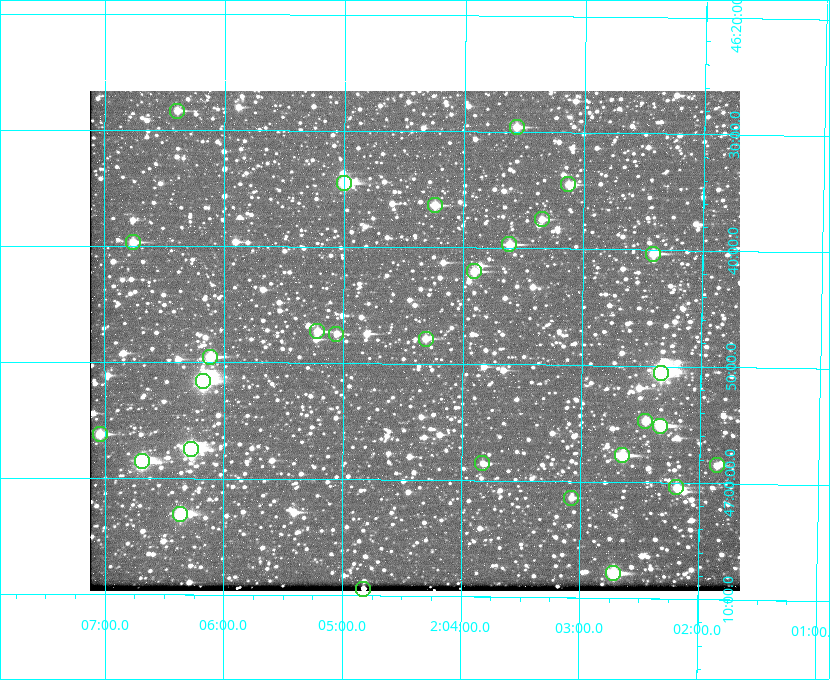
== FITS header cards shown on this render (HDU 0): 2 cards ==
NAXIS1  =                  650 / Width of table row in bytes
NAXIS2  =                  500 / Number of rows in table

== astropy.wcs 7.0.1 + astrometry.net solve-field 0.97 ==
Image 650 x 500 px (HDU 0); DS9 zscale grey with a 90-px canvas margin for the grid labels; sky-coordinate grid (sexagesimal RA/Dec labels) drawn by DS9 from the SOLVED WCS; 29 Tycho-2 reference stars matched to detected sources circled (green)
Header WCS: none
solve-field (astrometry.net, Tycho-2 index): SOLVED blind (the file carries no WCS)
Solved WCS: RA---TAN-SIP/DEC--TAN-SIP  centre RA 02:04:24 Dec +46:48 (31.10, +46.80 deg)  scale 5.16 arcsec/px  FOV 55.9' x 43.0'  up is +180 deg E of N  parity flipped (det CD > 0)
(file carries no celestial WCS; the grid is the blind solution)
Tycho-2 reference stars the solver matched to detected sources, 29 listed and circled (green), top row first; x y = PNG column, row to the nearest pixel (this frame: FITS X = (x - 90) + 1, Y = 500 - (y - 91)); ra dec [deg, ICRS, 3 dp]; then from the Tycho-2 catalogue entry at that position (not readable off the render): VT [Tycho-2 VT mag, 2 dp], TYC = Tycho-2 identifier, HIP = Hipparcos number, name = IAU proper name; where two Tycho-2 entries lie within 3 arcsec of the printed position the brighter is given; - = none
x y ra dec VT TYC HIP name
177 111 31.598 +46.472 10.81 3281-451-1 - -
517 127 30.892 +46.493 10.70 3280-490-1 - -
344 183 31.250 +46.575 8.43 3281-919-1 - -
568 184 30.782 +46.574 10.16 3280-645-1 - -
435 205 31.061 +46.606 9.99 3281-582-1 - -
542 219 30.837 +46.625 10.69 3280-1254-1 - -
133 242 31.690 +46.661 10.70 3281-375-1 - -
509 244 30.904 +46.661 9.60 3280-781-1 - -
653 254 30.604 +46.672 9.47 3280-908-1 - -
474 271 30.978 +46.700 9.85 3281-909-1 - -
317 331 31.305 +46.788 10.64 3281-663-1 - -
336 334 31.264 +46.791 10.76 3281-86-1 - -
426 339 31.078 +46.798 10.61 3281-114-1 - -
210 357 31.529 +46.825 9.32 3281-34-1 - -
661 373 30.583 +46.843 7.07 3280-746-1 9508 -
203 381 31.543 +46.860 7.50 3281-160-1 9805 -
645 421 30.615 +46.912 10.08 3284-203-1 - -
660 426 30.584 +46.919 9.47 3284-629-1 - -
100 434 31.760 +46.936 9.76 3285-99-1 - -
191 449 31.569 +46.957 8.53 3285-177-1 9816 -
622 455 30.663 +46.962 9.31 3284-347-1 - -
142 461 31.671 +46.975 8.89 3285-43-1 - -
482 463 30.956 +46.975 11.27 3285-185-1 - -
717 465 30.464 +46.975 10.61 3284-511-1 - -
676 487 30.548 +47.007 10.42 3284-727-1 - -
571 498 30.769 +47.024 11.20 3284-681-1 - -
180 514 31.591 +47.051 8.70 3285-1195-1 - -
613 573 30.679 +47.131 10.02 3284-307-1 - -
363 589 31.205 +47.157 10.28 3285-879-1 - -